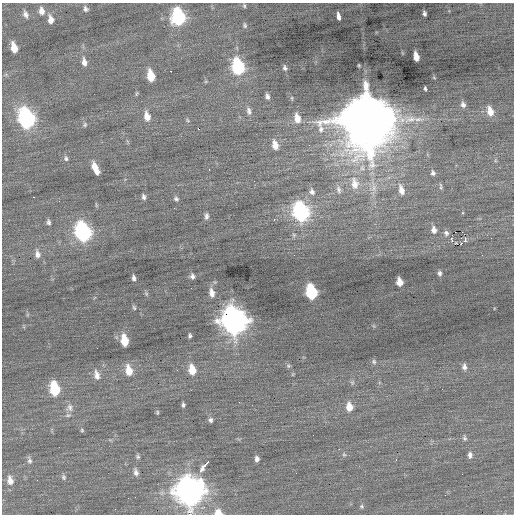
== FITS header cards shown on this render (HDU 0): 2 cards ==
NAXIS1  =                  512 / Axis length
NAXIS2  =                  512 / Axis length

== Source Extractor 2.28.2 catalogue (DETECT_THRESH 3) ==
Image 512 x 512 px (HDU 0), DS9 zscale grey, 1 PNG px = 1 image px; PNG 516 x 516 px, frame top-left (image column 1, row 512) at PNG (2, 3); no overlay
Background 0.0288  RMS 0.82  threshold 2.46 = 3 sigma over >= 5 px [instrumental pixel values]
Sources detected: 109; all 109 listed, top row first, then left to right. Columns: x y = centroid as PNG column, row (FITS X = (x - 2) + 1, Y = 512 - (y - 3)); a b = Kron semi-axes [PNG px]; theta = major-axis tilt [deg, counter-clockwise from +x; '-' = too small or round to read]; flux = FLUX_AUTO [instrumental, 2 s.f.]
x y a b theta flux
244 6 6 4 -64 82
85 9 8 6 -56 170
41 11 10 7 -82 360
424 13 5 4 - 140
25 14 11 7 -68 240
338 16 7 4 -78 480
178 17 11 8 -81 7800
51 19 10 6 -80 410
245 25 7 5 -71 110
14 48 9 5 -72 810
416 57 8 5 -78 570
84 62 11 6 -79 330
238 67 11 7 -77 6400
285 68 6 4 -71 140
171 71 3 2 - 260
6 74 6 4 0 92
151 76 10 6 -80 1300
434 78 5 3 - 44
206 81 6 4 19 63
425 88 4 3 - 88
137 93 7 4 60 67
267 96 7 5 -71 180
463 105 8 6 -70 210
249 111 11 6 -77 240
490 111 11 7 -76 600
147 116 11 7 -80 570
26 118 12 8 -74 15000
297 118 13 8 -79 600
368 119 18 16 -79 490000
187 120 7 4 -37 89
85 125 7 6 - 110
198 129 3 2 - 430
275 145 11 7 -76 550
66 158 7 5 -82 130
95 168 12 5 -65 680
209 170 3 2 - 130
433 173 8 6 -78 170
254 181 2 2 - 24
358 182 3 3 - 130
354 185 21 11 -82 900
441 186 9 4 -81 110
373 187 18 11 -85 740
339 190 13 7 -79 270
401 190 13 7 -74 480
312 192 9 8 - 240
33 197 2 2 - 280
144 197 7 5 -73 150
176 199 7 6 - 130
59 201 2 2 - 32
301 212 12 8 -73 13000
462 213 3 3 - 210
206 216 8 5 86 170
274 219 3 2 - 200
48 222 7 5 -80 140
434 230 9 6 -78 310
83 232 11 8 -74 14000
446 233 8 7 - 170
451 238 5 3 - 420
465 240 5 3 - 150
455 244 3 2 - 99
461 244 3 2 - 1500
37 254 11 7 -82 300
440 273 6 5 - 130
192 276 6 5 - 160
134 278 6 3 -84 150
399 282 7 5 -78 540
311 292 10 6 -78 6000
146 293 7 5 -79 85
212 293 11 6 -79 390
134 308 7 4 -62 83
234 320 13 10 -73 60000
190 336 5 3 - 100
124 340 9 5 -79 1400
97 348 2 2 - 36
374 362 7 6 - 120
288 366 7 5 -45 100
464 367 8 6 -81 220
129 370 12 7 -78 840
192 370 9 6 -79 870
293 374 6 3 71 53
97 375 13 7 -79 390
352 382 7 5 71 110
54 389 10 6 -78 3100
442 389 2 2 - 35
183 405 5 4 - 110
349 407 10 7 -83 650
70 408 12 9 -88 340
157 412 6 4 89 75
210 420 6 5 - 150
82 430 5 4 - 75
464 438 8 5 -80 130
344 454 6 5 - 93
470 455 8 6 -89 220
138 457 6 5 - 100
257 459 5 4 - 200
29 460 10 6 -75 170
396 460 3 2 - 130
203 467 11 3 51 910
136 472 10 6 -76 230
63 477 7 6 - 120
10 480 12 8 -78 440
189 491 13 11 -81 69000
135 497 2 2 - 24
128 498 2 2 - 87
362 506 6 5 - 96
204 507 5 4 - 100
115 509 3 2 - 52
218 512 8 6 -21 570
190 514 4 2 - 2200
At the frame edge (FLAGS 8, measured only in part): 2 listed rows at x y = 218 512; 190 514